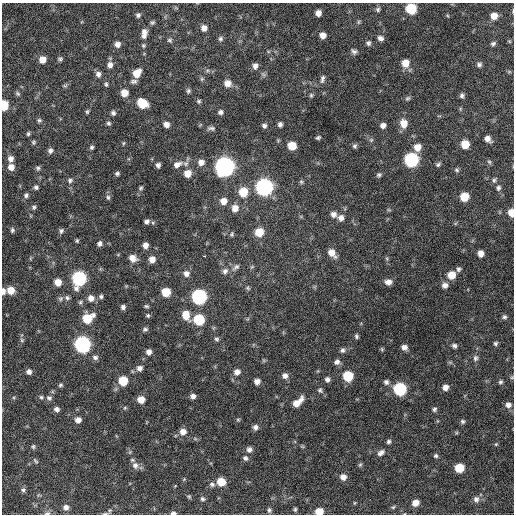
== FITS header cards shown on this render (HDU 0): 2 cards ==
NAXIS1  =                  512 / Axis length
NAXIS2  =                  512 / Axis length

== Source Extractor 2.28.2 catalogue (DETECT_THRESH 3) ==
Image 512 x 512 px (HDU 0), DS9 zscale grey, 1 PNG px = 1 image px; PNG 516 x 516 px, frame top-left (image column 1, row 512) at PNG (2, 3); no overlay
Background 298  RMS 18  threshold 53.4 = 3 sigma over >= 5 px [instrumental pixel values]
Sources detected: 208; all 208 listed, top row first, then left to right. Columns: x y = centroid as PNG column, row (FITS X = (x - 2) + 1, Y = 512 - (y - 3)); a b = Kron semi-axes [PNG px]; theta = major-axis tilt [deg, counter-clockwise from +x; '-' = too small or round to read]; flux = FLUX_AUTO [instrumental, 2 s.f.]
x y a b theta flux
378 9 7 6 - 2400
411 9 7 7 - 58000
318 13 5 5 - 6900
138 15 6 6 - 2800
494 16 6 6 - 10000
152 22 6 5 - 2000
358 22 6 4 89 1600
204 28 7 7 - 6500
144 32 8 8 - 5400
323 35 6 5 - 8400
144 36 6 6 - 3500
380 38 7 6 - 4200
220 39 6 5 - 2500
170 40 6 5 - 2200
368 43 6 6 - 2900
493 43 5 4 - 2400
117 44 6 6 - 5600
143 46 5 5 - 1800
354 51 7 6 - 3200
42 59 6 6 - 9300
60 59 6 5 - 2200
405 63 8 7 - 14000
479 64 7 6 - 2700
110 65 7 6 - 5300
255 66 7 6 - 4800
137 73 8 6 52 16000
98 74 7 6 - 4500
202 79 6 5 - 1900
322 79 11 5 78 3600
134 81 9 6 8 3300
227 83 8 8 - 8800
106 84 6 4 -75 2100
65 86 6 4 0 1700
188 91 6 5 - 2400
18 93 7 5 -36 2000
124 93 6 6 - 12000
311 95 6 5 - 1900
462 96 5 5 - 2900
408 98 7 6 - 2200
199 101 6 5 - 1900
142 103 8 7 - 31000
4 105 7 5 85 41000
87 112 5 4 - 1700
220 112 6 6 - 3200
113 113 6 5 - 3000
39 120 6 5 - 2000
108 123 5 5 - 2300
166 124 6 5 - 6100
280 124 5 5 - 3300
404 124 9 8 - 13000
383 125 6 6 - 4800
264 126 6 6 - 3000
211 128 11 5 -5 3200
28 134 5 3 - 1800
318 138 4 3 - 2000
488 139 8 6 -42 6400
371 140 6 4 46 1700
33 142 6 4 90 1700
123 143 5 3 - 1200
465 144 6 6 - 20000
292 146 7 6 - 20000
354 146 6 5 - 2500
92 147 5 5 - 2200
417 147 8 7 - 12000
50 151 6 5 - 3300
11 159 6 6 - 5600
411 160 8 7 - 190000
201 162 7 7 - 6500
489 162 6 5 - 2200
177 164 13 8 25 8200
438 164 7 5 30 2400
158 165 5 4 - 3200
11 167 6 6 - 7500
225 167 8 8 - 720000
38 168 6 5 - 2100
457 170 7 5 -18 2200
117 173 5 4 - 2400
188 173 7 7 - 13000
379 175 6 5 - 2300
70 180 6 6 - 2600
494 180 7 5 75 2500
301 182 6 5 - 2000
36 187 5 4 - 2400
264 187 8 8 - 410000
140 188 7 5 42 2100
498 188 8 6 77 3300
243 192 8 8 - 28000
26 195 6 5 - 2700
108 197 7 5 -73 2600
464 197 7 6 - 26000
223 201 7 7 - 9400
34 207 6 5 - 2200
235 208 8 7 - 9700
389 210 6 3 -18 1300
511 213 7 5 -85 13000
333 214 8 7 - 5600
341 218 8 7 - 5500
147 221 5 5 - 3500
153 223 6 4 -72 1600
12 230 6 4 81 2200
61 231 7 5 64 2700
259 232 7 7 - 24000
232 234 7 6 - 2000
77 241 5 4 - 1600
99 243 6 5 - 3600
145 245 6 5 - 6300
332 253 10 7 -53 11000
481 253 6 5 - 7900
204 256 3 2 - 5300
133 258 8 7 - 9600
152 259 6 6 - 8300
236 267 11 6 39 4000
252 267 6 3 19 1400
459 269 6 5 - 2700
225 271 8 7 - 4400
186 274 8 8 - 5500
451 275 7 7 - 17000
79 278 8 7 - 190000
58 282 6 6 - 12000
388 282 8 6 1 6000
445 285 7 7 - 5500
248 288 6 5 - 1900
11 290 7 7 - 15000
3 291 6 4 -89 5300
166 292 6 6 - 25000
101 297 6 5 - 2400
199 297 8 7 - 260000
67 298 7 6 - 2800
91 298 7 7 - 7600
60 299 7 6 - 2800
80 302 6 5 - 2000
146 306 6 4 -14 1800
123 307 5 5 - 3500
148 315 5 5 - 1900
186 315 10 7 -75 16000
504 317 6 6 - 2600
87 318 9 7 32 34000
199 320 7 7 - 59000
145 329 7 5 17 2600
356 336 6 4 -81 2200
216 339 6 5 - 2300
22 340 6 5 - 1800
495 343 5 5 - 2300
83 344 8 8 - 350000
454 346 6 5 - 3000
404 347 7 5 -20 5400
382 349 5 5 - 1400
342 350 7 6 - 3000
149 352 6 6 - 5300
95 357 8 6 -15 3500
475 358 8 7 - 3600
337 362 7 6 - 4400
139 368 7 6 - 4700
29 372 5 5 - 4800
237 372 7 7 - 6300
285 376 7 7 - 5300
348 376 7 7 - 42000
327 379 6 5 - 3900
123 381 6 6 - 32000
257 381 5 5 - 6400
386 382 7 6 - 3500
500 382 5 5 - 2200
60 385 6 4 4 1900
445 387 7 6 - 6600
400 389 7 7 - 120000
320 390 7 6 - 2600
193 396 5 5 - 4700
41 397 5 5 - 1700
49 398 8 6 -11 3200
141 399 6 6 - 12000
298 402 13 6 43 13000
508 405 7 7 - 5000
57 409 6 5 - 4100
434 409 6 5 - 2500
78 420 6 6 - 6500
238 420 6 4 0 1400
462 421 6 5 - 2300
255 427 6 6 - 4100
183 432 8 7 - 7700
389 442 5 5 - 2500
496 444 5 4 - 1200
33 447 6 5 - 1800
249 449 7 6 - 4400
381 453 10 6 35 4700
436 456 6 5 - 2100
245 458 6 5 - 2900
35 461 9 4 -49 1700
135 465 10 9 - 6300
360 465 5 5 - 1800
459 468 6 6 - 32000
343 477 7 6 - 7100
184 479 4 4 - 1100
221 482 7 6 - 21000
212 484 7 6 - 3400
23 490 7 5 76 2400
189 496 5 4 - 1600
202 499 7 6 - 2500
476 499 8 7 - 4800
354 503 6 3 71 1200
415 503 7 6 - 9600
66 507 7 7 - 5600
393 507 6 5 - 1600
295 509 5 4 - 1900
269 510 6 5 - 2600
319 511 6 5 - 19000
47 513 9 5 10 3200
173 513 6 4 3 3100
105 514 13 3 9 2800
At the frame edge (FLAGS 8, measured only in part): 9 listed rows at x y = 494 16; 4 105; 511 213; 3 291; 500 382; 319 511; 47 513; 173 513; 105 514